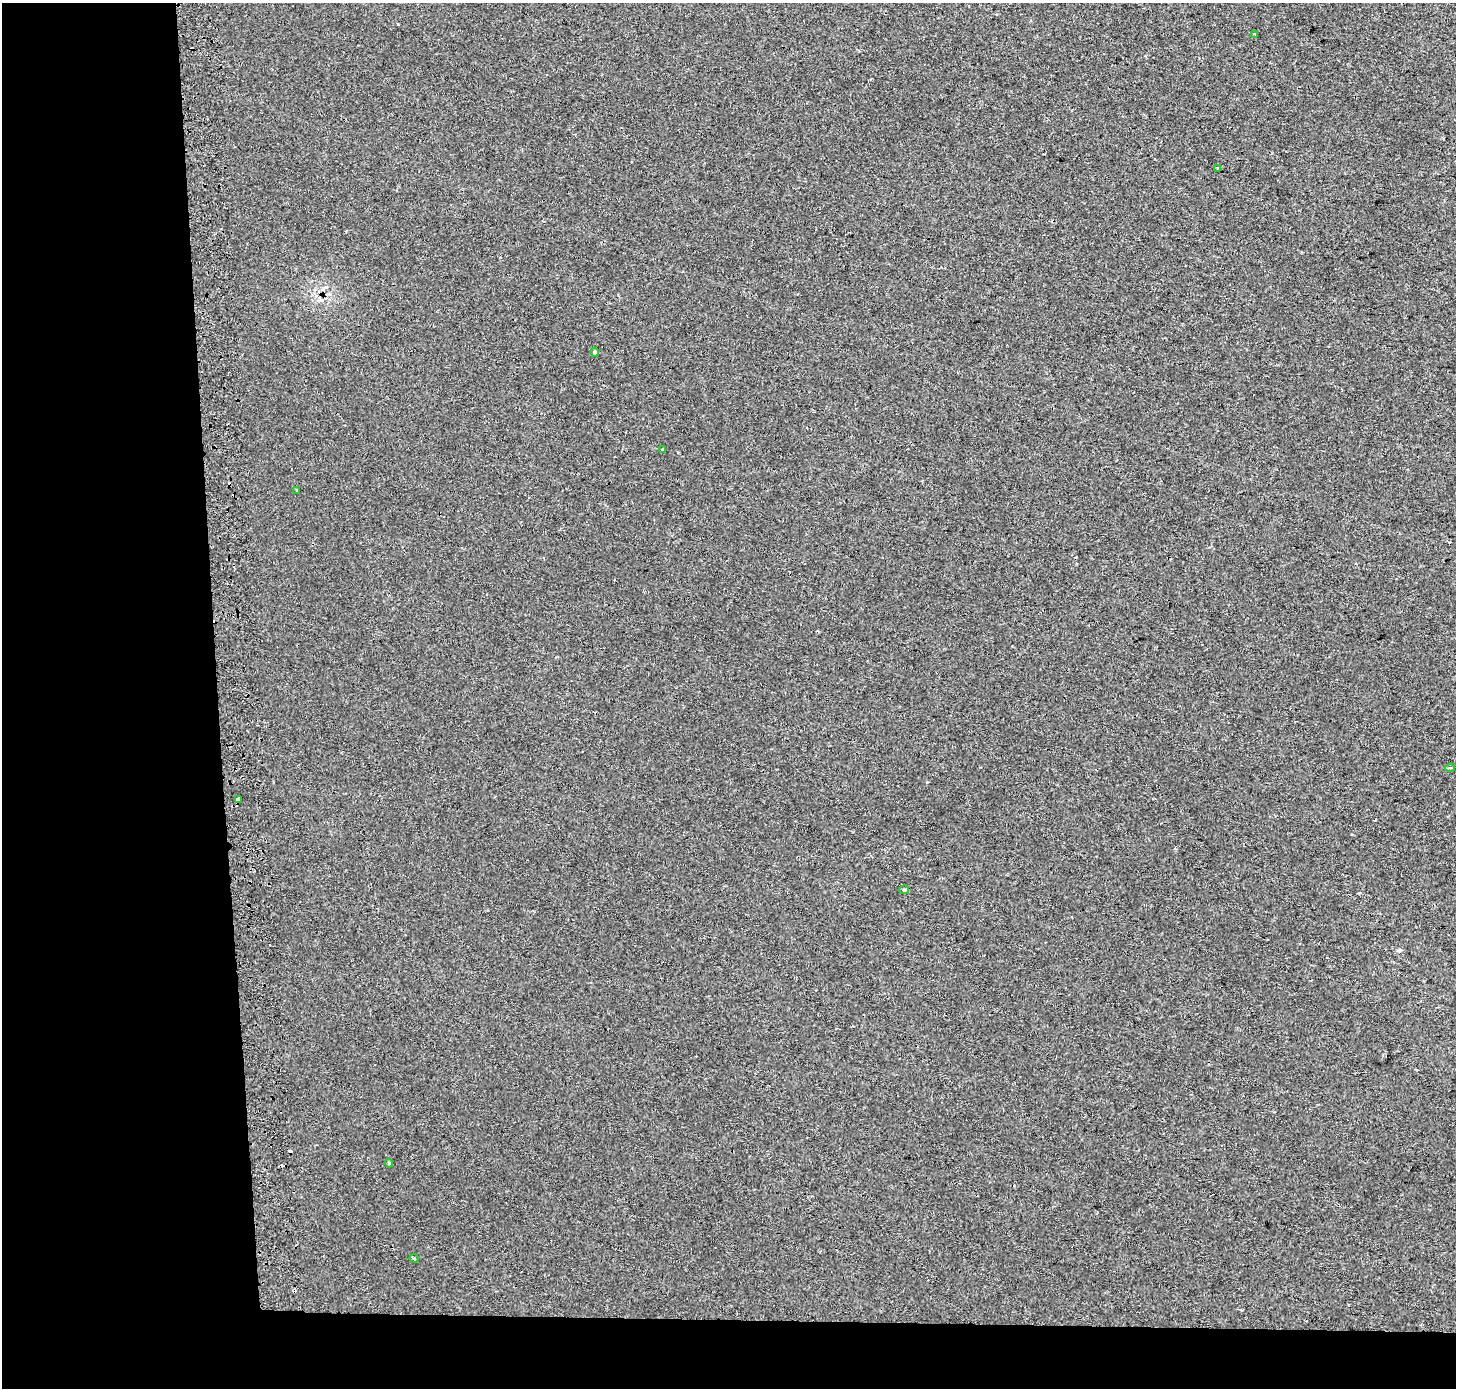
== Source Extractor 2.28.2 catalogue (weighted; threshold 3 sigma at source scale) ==
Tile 7 of 3 x 3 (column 1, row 3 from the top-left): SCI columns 74-1527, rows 1-1386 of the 4509 x 4165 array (HDU 1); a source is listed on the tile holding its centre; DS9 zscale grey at full resolution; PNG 1458 x 1390 px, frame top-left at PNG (2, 3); each listed source drawn as its Kron ellipse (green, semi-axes under 4 px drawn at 4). Shown black and unused: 19% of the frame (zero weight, under 2 of 3 exposures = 2% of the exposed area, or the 3 px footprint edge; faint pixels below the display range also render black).
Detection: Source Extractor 2.28.2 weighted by HDU 2 'WHT'; one run over the whole footprint, this tile lists its part. Background 1.75e-04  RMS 0.0032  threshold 0.0146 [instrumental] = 3 sigma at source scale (4.5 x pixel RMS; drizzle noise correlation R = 1.50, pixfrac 1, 0.0396/0.0396 arcsec/px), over >= 5 px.
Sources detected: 12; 2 cosmic-ray / hot-pixel residue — neither listed nor drawn; the other 10 listed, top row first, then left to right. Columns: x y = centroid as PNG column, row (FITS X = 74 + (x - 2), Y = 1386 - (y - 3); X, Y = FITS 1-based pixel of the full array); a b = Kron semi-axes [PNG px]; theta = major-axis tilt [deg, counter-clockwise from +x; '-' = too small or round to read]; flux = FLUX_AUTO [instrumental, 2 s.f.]
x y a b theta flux
1255 34 3 2 - 0.47
1218 169 4 3 - 0.3
595 352 4 3 - 1.3
662 449 3 3 - 0.86
297 491 3 3 - 0.71
1450 768 5 3 - 0.49
238 799 4 3 - 4.2
904 890 5 3 - 0.41
389 1163 4 3 - 0.45
414 1259 5 3 - 0.34
Overlapping masked pixels (flux is a lower limit): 1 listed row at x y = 238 799
Unlisted compact peaks at least as high as the median listed source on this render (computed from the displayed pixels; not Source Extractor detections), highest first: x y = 398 24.